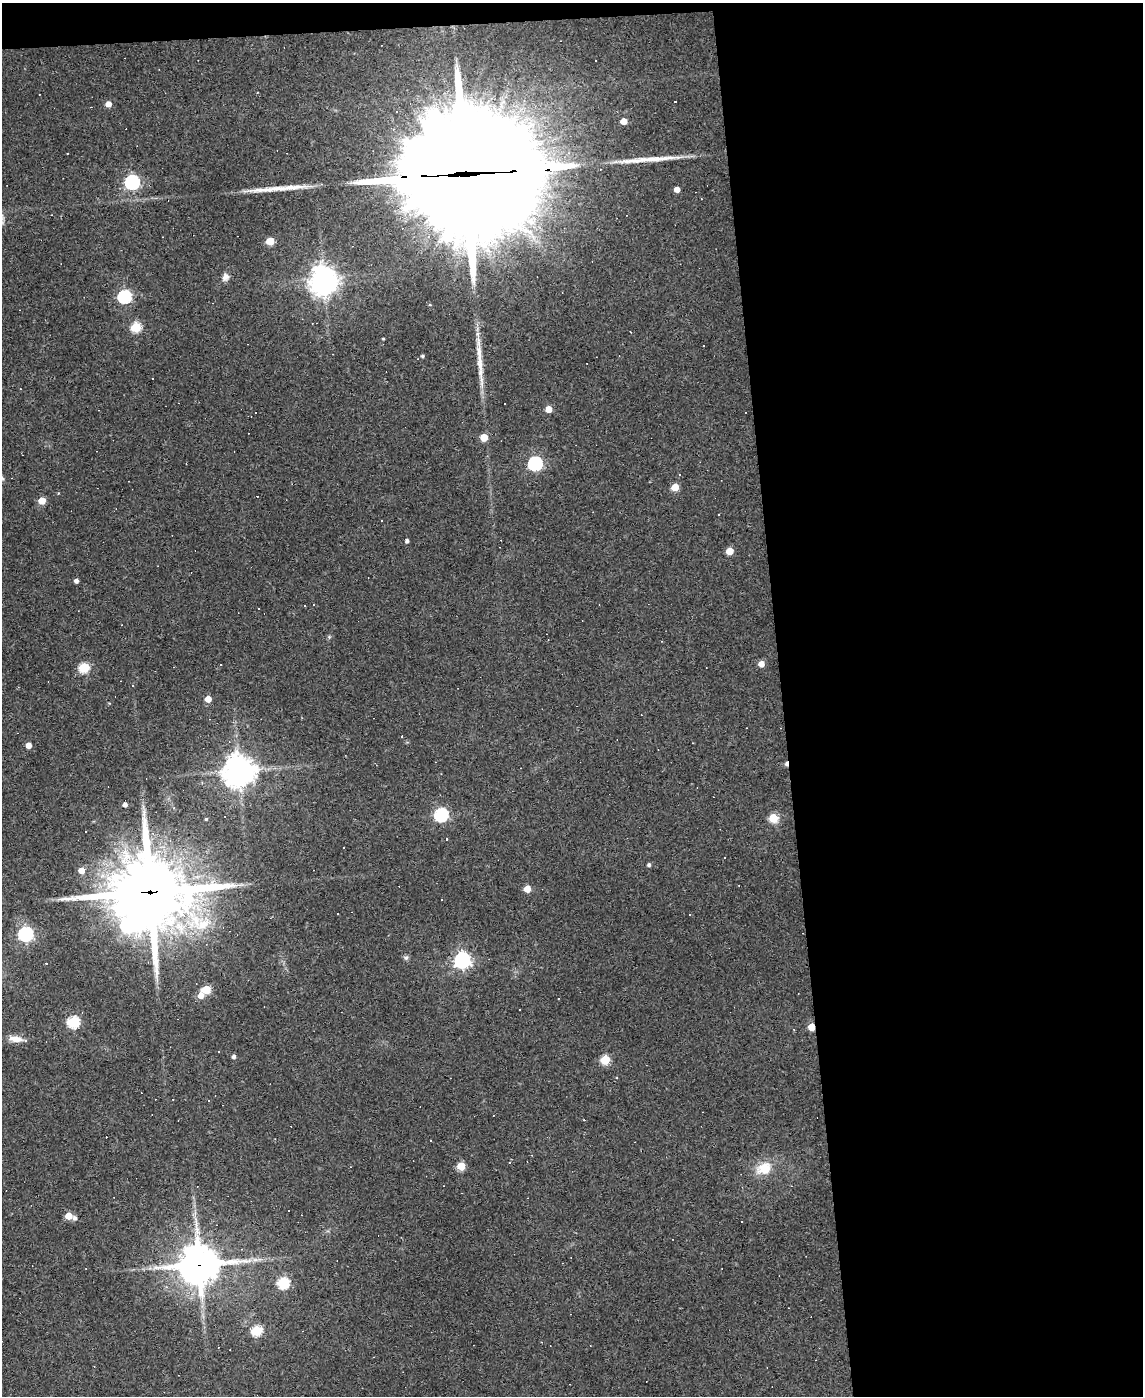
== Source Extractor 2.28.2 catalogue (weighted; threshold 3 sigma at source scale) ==
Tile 4 of 4 x 3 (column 4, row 1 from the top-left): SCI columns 3424-4564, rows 3020-4413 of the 4564 x 4539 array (HDU 1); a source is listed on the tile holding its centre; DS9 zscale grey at full resolution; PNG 1145 x 1398 px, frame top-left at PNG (2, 3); no overlay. Shown black and unused: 33% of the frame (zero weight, under 3 of 4 exposures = <1% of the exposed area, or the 3 px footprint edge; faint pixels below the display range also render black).
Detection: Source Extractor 2.28.2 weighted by HDU 2 'WHT'; one run over the whole footprint, this tile lists its part. Background 0.0831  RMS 0.0059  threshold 0.0265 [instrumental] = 3 sigma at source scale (4.5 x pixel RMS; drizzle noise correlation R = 1.50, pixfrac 1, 0.05/0.05 arcsec/px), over >= 5 px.
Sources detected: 102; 1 inside a brighter object's white glare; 31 cosmic-ray / hot-pixel residue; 3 long thin detections or spike segments (spike, bleed or trail) — not listed; the other 67 listed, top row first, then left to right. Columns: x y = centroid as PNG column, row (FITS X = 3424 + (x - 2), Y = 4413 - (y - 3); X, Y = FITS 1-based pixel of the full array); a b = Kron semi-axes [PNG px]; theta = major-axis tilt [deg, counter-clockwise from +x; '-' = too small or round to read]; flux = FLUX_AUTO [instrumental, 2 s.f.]
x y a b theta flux
108 104 5 4 - 5.8
623 121 5 4 - 6.9
468 174 83 36 3 32000
132 182 6 6 - 130
677 189 4 4 - 5
270 241 5 5 - 17
225 277 10 9 - 2.8
323 278 8 7 - 490
124 297 6 6 - 87
430 305 4 3 - 0.51
136 327 5 5 - 36
383 339 4 2 - 0.51
422 356 6 5 - 1.1
549 409 5 5 - 9
484 437 5 5 - 9.6
535 463 6 6 - 100
2 478 8 5 -37 1.3
675 487 5 5 - 15
58 493 4 3 - 0.44
42 501 5 5 - 12
407 541 4 4 - 1.6
730 551 5 5 - 11
76 581 4 4 - 2.2
258 609 3 2 - 0.66
329 637 6 4 47 0.83
761 664 5 5 - 5.7
220 665 3 2 - 0.44
84 668 5 5 - 37
208 699 5 4 - 8.5
28 745 4 4 - 5.1
786 763 6 4 85 1.7
239 771 10 10 - 840
125 804 4 4 - 2.4
441 815 6 6 - 95
773 818 5 5 - 21
206 819 3 3 - 0.66
725 858 2 2 - 0.45
649 865 5 4 - 1.3
81 870 5 5 - 6.5
527 889 5 5 - 10
150 892 28 24 -5 5100
127 926 9 8 - 60
26 934 6 6 - 140
406 958 7 6 - 1.3
462 960 7 6 - 210
206 989 5 5 - 22
201 995 6 6 - 5
73 1022 6 5 - 57
811 1027 5 4 - 11
15 1039 17 7 -8 5.7
219 1051 3 3 - 1.4
234 1056 4 4 - 1.7
605 1060 5 5 - 29
209 1101 3 2 - 0.44
431 1141 3 3 - 1.5
510 1162 4 3 - 0.66
461 1166 5 5 - 19
764 1168 16 13 20 13
289 1210 2 2 - 0.55
69 1216 5 5 - 12
75 1218 5 4 - 1.7
742 1222 2 2 - 0.42
242 1249 3 2 - 0.56
255 1260 7 5 0 1.9
199 1264 15 13 6 1400
283 1283 6 6 - 55
257 1331 6 5 - 40
Overlapping masked pixels (flux is a lower limit): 5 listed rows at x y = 468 174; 786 763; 150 892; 811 1027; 199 1264
Isophote crosses this tile's border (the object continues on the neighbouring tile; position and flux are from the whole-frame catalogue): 1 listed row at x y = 2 478